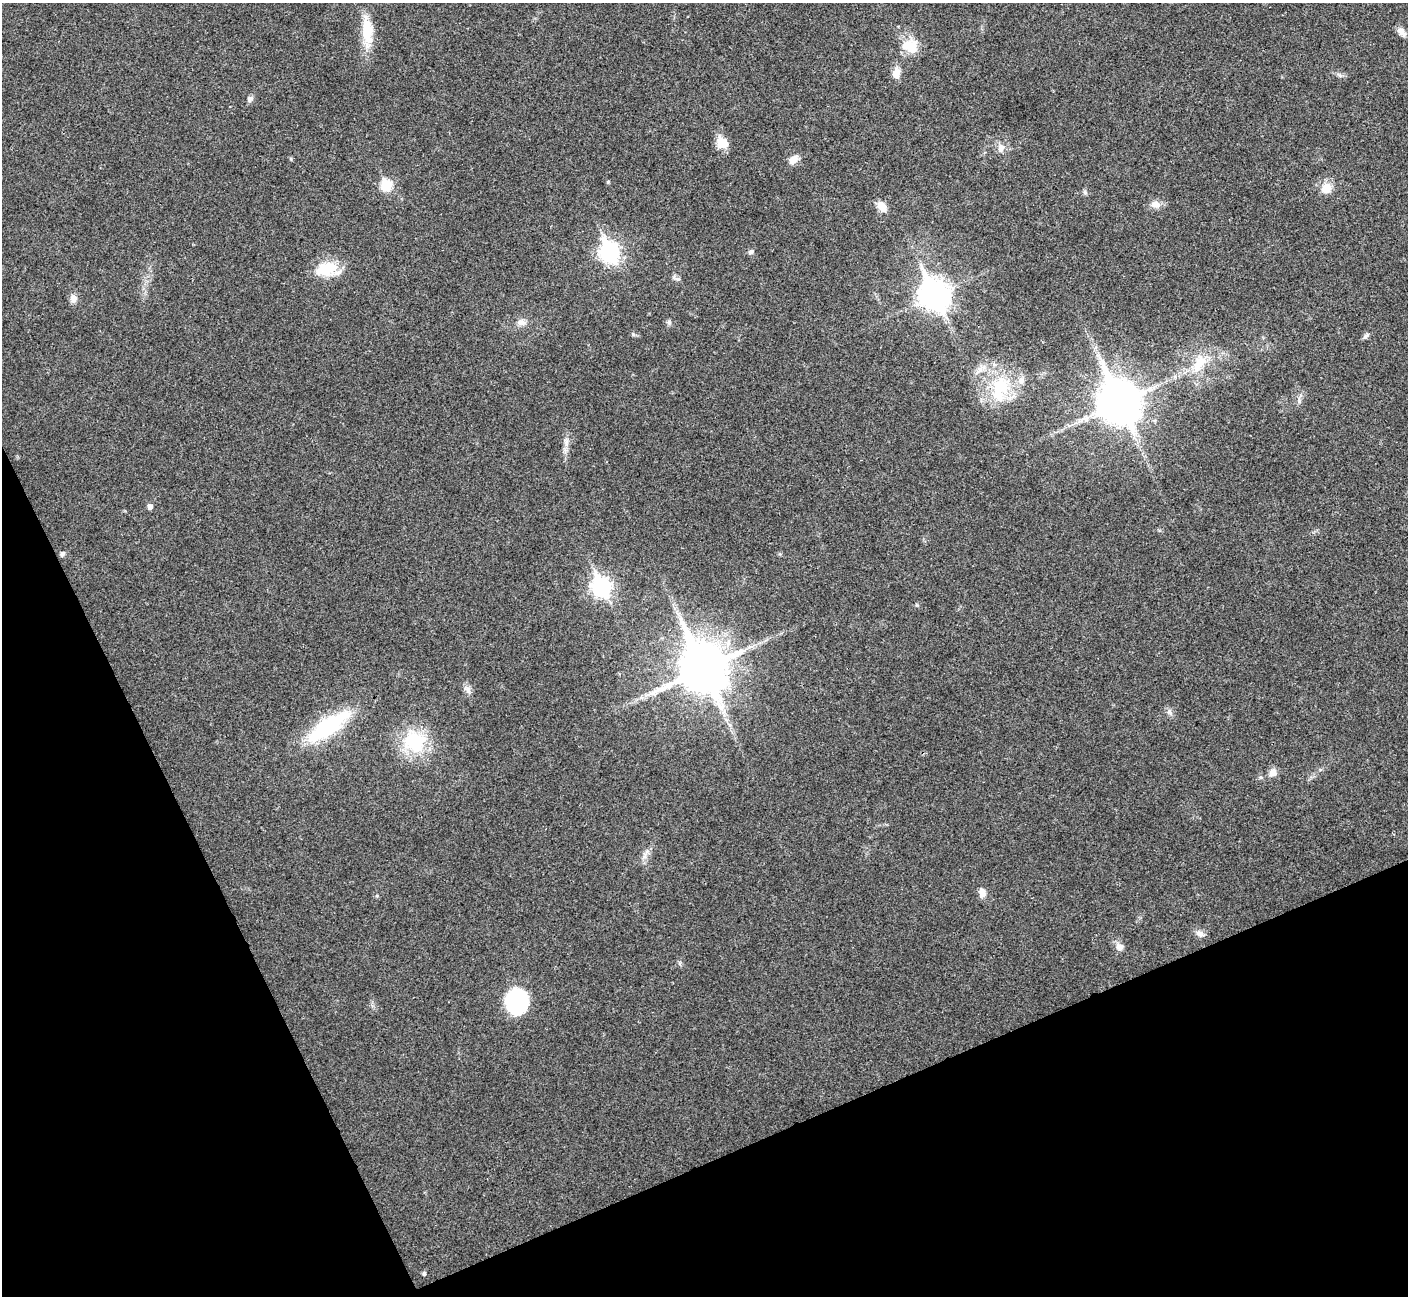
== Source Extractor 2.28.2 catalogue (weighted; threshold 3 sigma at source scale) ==
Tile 14 of 4 x 4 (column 2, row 4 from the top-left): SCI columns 1408-2813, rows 156-1449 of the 5630 x 5618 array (HDU 1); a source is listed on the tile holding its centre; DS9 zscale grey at full resolution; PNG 1410 x 1298 px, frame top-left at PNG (2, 3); no overlay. Shown black and unused: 22% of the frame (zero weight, under 3 of 4 exposures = <1% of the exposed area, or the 3 px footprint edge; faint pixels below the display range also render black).
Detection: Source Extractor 2.28.2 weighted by HDU 2 'WHT'; one run over the whole footprint, this tile lists its part. Background 0.0222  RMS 0.004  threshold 0.018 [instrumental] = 3 sigma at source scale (4.5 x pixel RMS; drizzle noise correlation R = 1.50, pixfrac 1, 0.05/0.05 arcsec/px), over >= 5 px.
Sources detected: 42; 1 inside a brighter object's white glare — not listed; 2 inside a brighter listed object's ellipse — not listed separately; the other 39 listed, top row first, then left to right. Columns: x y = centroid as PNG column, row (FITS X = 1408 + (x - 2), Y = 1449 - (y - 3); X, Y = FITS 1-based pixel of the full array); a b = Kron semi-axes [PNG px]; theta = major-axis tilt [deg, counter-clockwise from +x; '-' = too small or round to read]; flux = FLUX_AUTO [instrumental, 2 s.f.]
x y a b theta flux
367 30 37 13 -86 11
1401 32 13 8 -43 2.3
910 46 22 17 -21 8.4
896 73 12 9 81 3.9
250 99 7 6 - 1.4
722 142 14 11 -43 5.7
1001 148 10 8 87 2.4
793 160 13 8 40 2.9
386 185 6 6 - 26
1326 188 12 11 - 5.1
1085 192 7 4 -73 0.67
1155 204 13 9 -6 2.8
882 206 14 8 -51 3.8
610 252 9 7 -67 150
750 252 6 5 - 1.1
326 269 27 15 19 12
677 279 9 4 -9 0.9
934 295 12 10 -62 490
73 298 10 8 -87 2.4
669 322 7 5 -70 0.86
521 323 12 7 0 2.2
1366 336 11 5 44 1.1
1199 363 31 15 60 11
1001 386 24 23 - 19
1119 402 15 12 -64 1300
150 507 5 5 - 1.8
62 554 6 5 - 1
601 587 9 7 -67 140
703 669 18 16 -66 1500
468 690 10 6 81 1.7
1170 711 9 4 -81 1
328 726 54 17 35 34
415 742 22 20 -50 26
1273 772 10 8 65 2.8
982 893 11 7 -77 2.7
1200 934 13 8 -24 1.9
1120 947 9 8 - 2.6
517 1002 24 21 83 31
424 1274 5 5 - 0.69
Unlisted compact peaks at least as high as the median listed source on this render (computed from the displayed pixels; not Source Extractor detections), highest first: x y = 633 334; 1299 401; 608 182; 917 605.